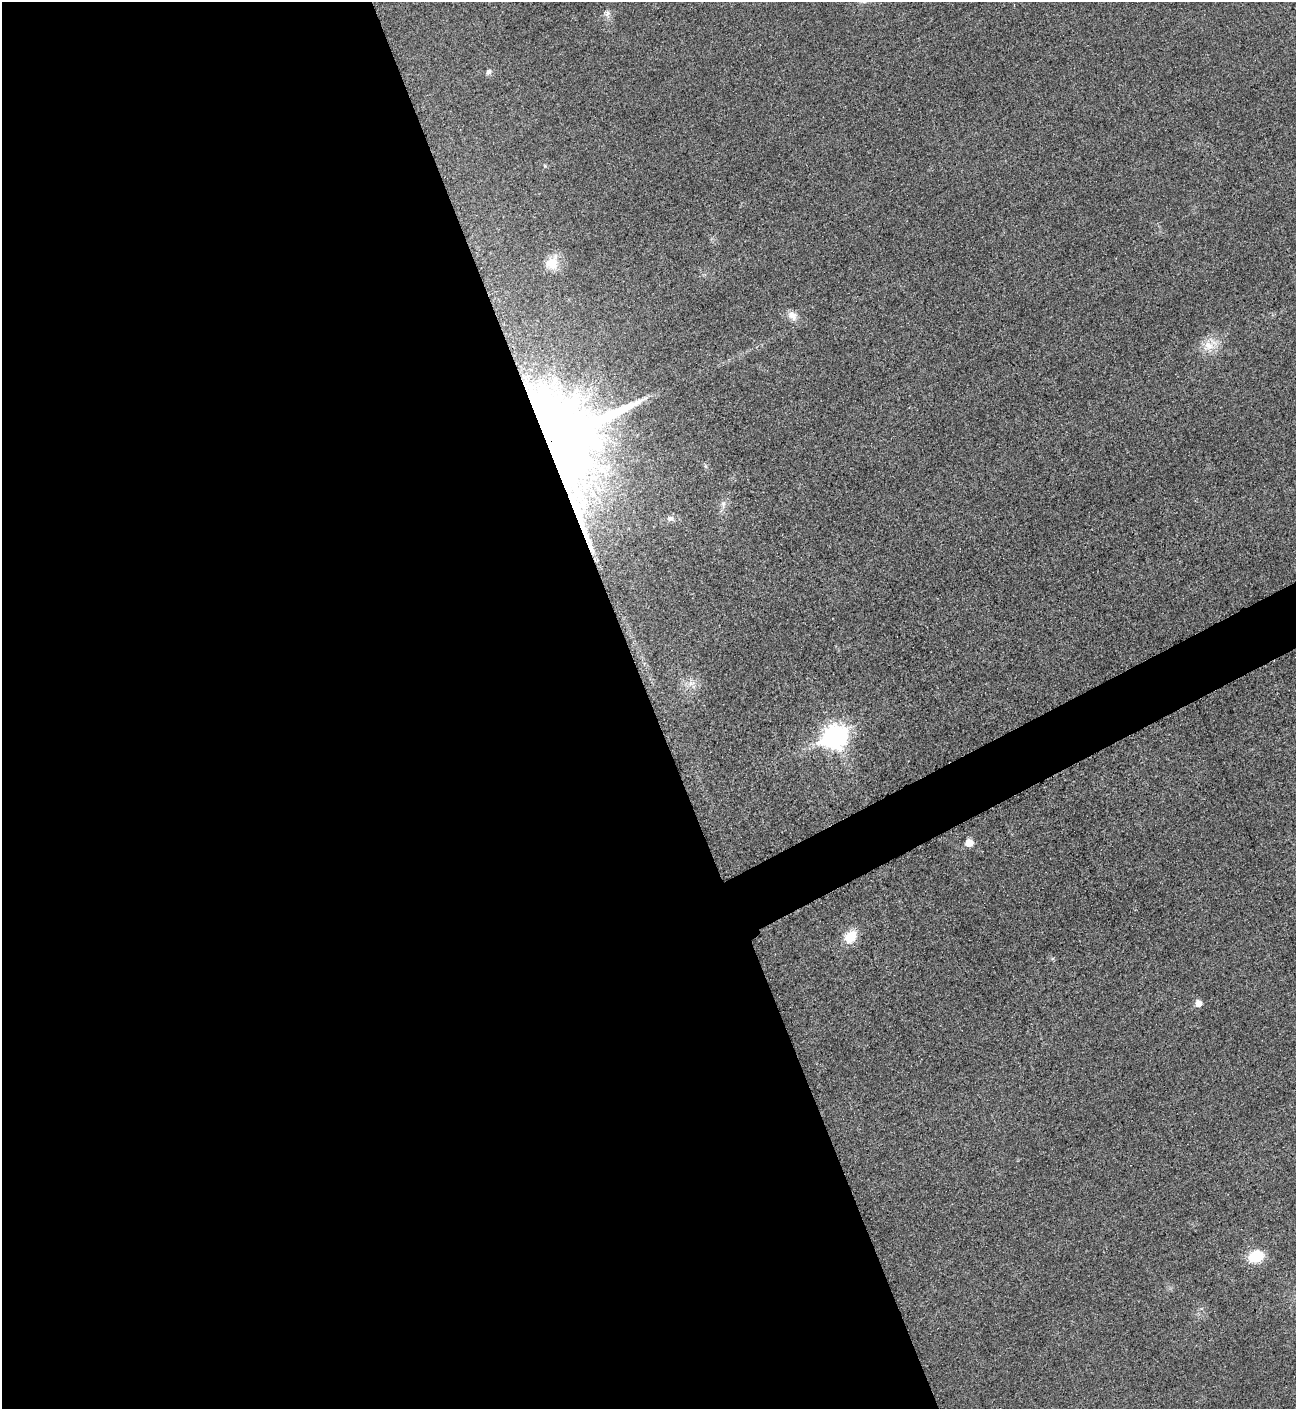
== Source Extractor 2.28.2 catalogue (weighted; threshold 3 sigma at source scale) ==
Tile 9 of 4 x 4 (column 1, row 3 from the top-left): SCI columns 300-1593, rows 1419-2825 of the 5640 x 5648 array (HDU 1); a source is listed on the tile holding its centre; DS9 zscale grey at full resolution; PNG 1298 x 1411 px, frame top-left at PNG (2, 2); no overlay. Shown black and unused: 52% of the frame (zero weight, under 3 of 5 exposures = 1% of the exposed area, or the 3 px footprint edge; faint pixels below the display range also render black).
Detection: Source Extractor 2.28.2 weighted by HDU 2 'WHT'; one run over the whole footprint, this tile lists its part. Background 0.0192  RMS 0.0051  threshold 0.0228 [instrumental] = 3 sigma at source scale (4.5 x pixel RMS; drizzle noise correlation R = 1.50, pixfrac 1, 0.05/0.05 arcsec/px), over >= 5 px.
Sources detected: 16; all 16 listed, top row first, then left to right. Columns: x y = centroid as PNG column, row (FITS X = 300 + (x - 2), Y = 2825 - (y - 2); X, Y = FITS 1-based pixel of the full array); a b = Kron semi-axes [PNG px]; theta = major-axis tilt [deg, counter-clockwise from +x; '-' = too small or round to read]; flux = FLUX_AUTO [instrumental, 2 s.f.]
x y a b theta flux
607 13 10 8 -67 2.3
489 72 9 7 42 1.5
545 166 5 3 - 0.52
552 263 20 15 58 8.7
792 315 14 10 -51 4.2
1208 346 19 16 -74 8.7
557 441 57 46 -79 1700
705 466 7 4 -71 0.83
723 504 12 6 88 2.5
670 518 10 7 -22 2.2
691 683 11 8 24 3.6
835 736 11 9 26 340
969 843 6 5 - 8.8
850 937 12 9 49 15
1198 1004 6 6 - 4.6
1256 1256 15 11 21 16
Overlapping masked pixels (flux is a lower limit): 1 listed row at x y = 557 441